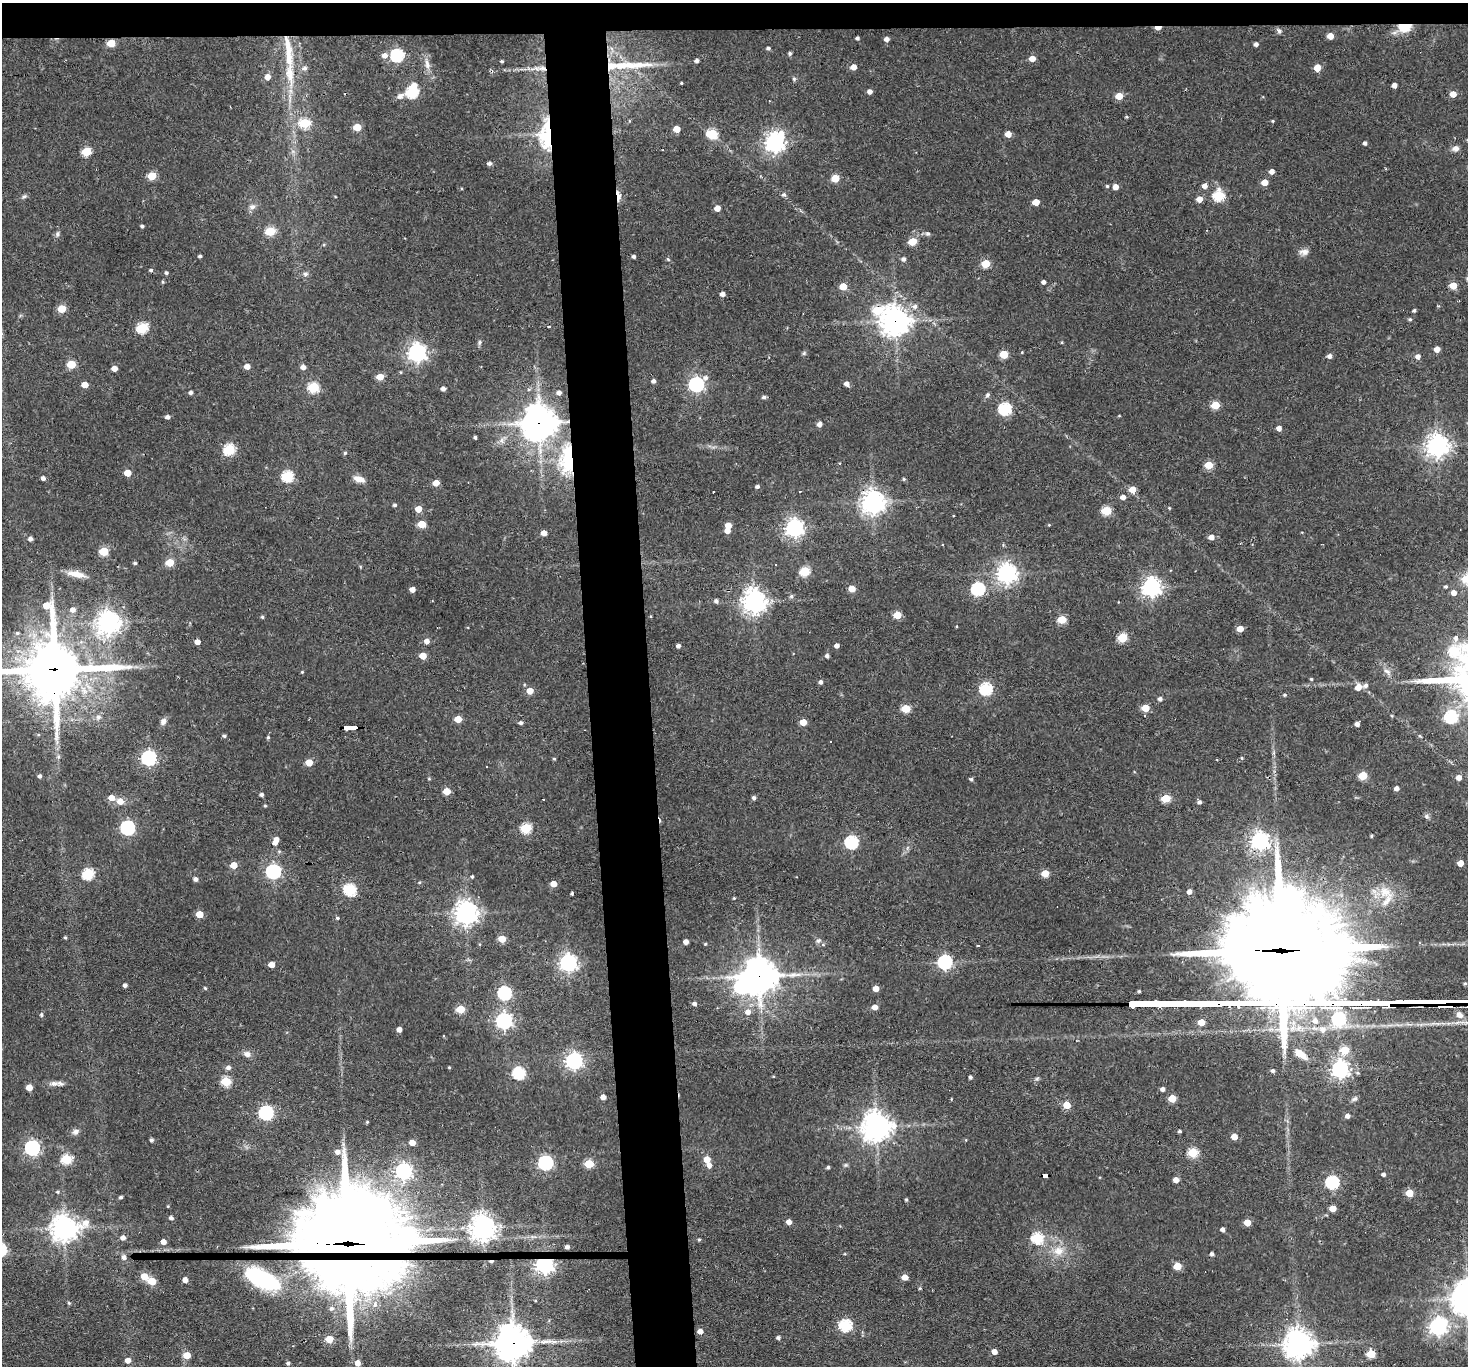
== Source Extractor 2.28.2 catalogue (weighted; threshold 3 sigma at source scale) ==
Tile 2 of 3 x 3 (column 2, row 1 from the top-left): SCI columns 1466-2931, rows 2886-4249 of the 4396 x 4374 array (HDU 1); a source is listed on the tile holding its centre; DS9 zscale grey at full resolution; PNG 1470 x 1368 px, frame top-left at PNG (2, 3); no overlay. Shown black and unused: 6% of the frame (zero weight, under 2 of 3 exposures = <1% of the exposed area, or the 3 px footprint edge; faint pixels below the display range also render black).
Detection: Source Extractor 2.28.2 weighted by HDU 2 'WHT'; one run over the whole footprint, this tile lists its part. Background 0.0647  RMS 0.0057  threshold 0.0257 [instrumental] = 3 sigma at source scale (4.5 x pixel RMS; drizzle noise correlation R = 1.50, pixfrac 1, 0.05/0.05 arcsec/px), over >= 5 px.
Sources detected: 374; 6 cosmic-ray / hot-pixel residue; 1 long thin detection or spike segment (spike, bleed or trail) — not listed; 6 inside a brighter listed object's ellipse — not listed separately; the other 361 listed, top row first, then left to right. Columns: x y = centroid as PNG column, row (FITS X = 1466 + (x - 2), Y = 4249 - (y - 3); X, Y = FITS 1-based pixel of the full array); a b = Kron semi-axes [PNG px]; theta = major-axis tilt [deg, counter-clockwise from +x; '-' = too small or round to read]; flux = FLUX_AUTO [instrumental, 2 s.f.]
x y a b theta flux
1405 26 6 4 9 51
1158 28 6 3 1 5.4
1279 31 7 6 - 1.3
1330 36 5 4 - 7.6
857 38 4 3 - 1.3
887 39 5 4 - 2.6
111 43 5 5 - 16
1256 44 4 4 - 2
768 48 5 4 - 1.2
288 51 61 10 -82 26
790 53 4 4 - 1.1
385 55 6 5 - 3.5
397 55 6 6 - 75
1032 59 5 4 - 5.9
502 61 3 3 - 0.82
697 61 5 4 - 1.6
427 64 16 7 -77 4.2
853 67 5 4 - 5.5
304 68 7 6 - 2.2
542 68 12 6 3 3.5
1317 68 5 5 - 7.6
267 77 6 6 - 4.2
794 79 5 5 - 0.92
681 83 3 2 - 0.54
414 85 6 6 - 4.5
1394 85 4 4 - 3.8
870 91 4 4 - 2.6
412 92 6 5 - 61
1453 94 5 4 - 6.7
400 96 11 6 31 2.7
1119 96 5 5 - 10
1126 117 4 3 - 0.74
1273 121 4 3 - 0.59
305 123 6 5 - 35
357 127 5 5 - 14
677 129 5 5 - 8.5
712 134 6 5 - 35
1008 134 5 4 - 5.8
546 135 36 15 90 36
775 142 8 7 - 320
1365 143 4 4 - 1.5
1455 148 8 7 - 2.7
86 152 5 5 - 25
489 163 5 4 - 1.8
1272 172 5 4 - 3.2
152 176 5 5 - 18
835 178 5 5 - 16
1265 182 5 5 - 6.7
1107 186 4 4 - 0.68
1205 186 5 5 - 3.4
1115 187 5 5 - 4.3
784 194 6 6 - 1.3
24 196 8 5 37 1.1
618 196 14 5 -83 3.9
1219 196 6 6 - 49
1199 199 5 4 - 5.7
1036 202 5 4 - 8
252 207 9 7 21 2.5
717 208 4 4 - 5.8
142 226 4 3 - 1.2
270 231 5 5 - 30
57 234 7 6 - 1.4
928 234 7 5 0 1.3
912 242 5 5 - 15
1304 252 13 8 2 3.1
200 256 3 3 - 1.1
634 257 4 4 - 1.4
668 259 6 3 -20 0.63
903 259 6 5 - 1.5
986 264 5 5 - 19
151 270 5 4 - 1
166 273 4 4 - 1
305 274 6 6 - 1.8
1043 282 4 4 - 1.8
843 286 5 5 - 13
1453 286 5 5 - 11
722 294 4 4 - 2.8
915 306 8 6 24 2.3
62 309 5 5 - 17
877 310 7 6 - 30
1414 310 3 3 - 1.2
1410 319 5 4 - 0.93
895 321 10 10 - 590
549 326 3 3 - 1.8
142 328 6 5 - 48
479 342 7 5 52 1.1
1062 342 4 3 - 0.55
1437 349 4 4 - 5.2
417 352 7 7 - 270
804 353 6 4 46 0.87
1004 354 5 5 - 20
1329 356 5 5 - 2.4
1418 356 5 5 - 2.6
71 364 5 5 - 23
247 366 5 4 - 4.5
303 367 5 5 - 2.8
114 368 5 4 - 4.8
380 377 5 4 - 9.5
653 381 4 4 - 1.9
696 384 7 6 - 140
847 384 5 5 - 2.7
85 385 5 4 - 6.7
314 387 6 5 - 41
443 389 4 4 - 2.4
191 392 4 4 - 1.7
559 393 5 4 - 2.3
987 395 6 5 - 1.3
764 397 5 4 - 1.5
1215 405 5 5 - 19
1005 409 6 6 - 73
1119 416 4 3 - 0.45
167 417 5 4 - 1.9
539 423 13 12 - 1000
819 424 5 4 - 3.1
1279 428 4 4 - 3.6
475 437 3 3 - 1.1
1437 445 7 7 - 470
229 449 6 5 - 47
345 453 4 4 - 0.92
569 460 17 10 -89 76
1209 465 5 5 - 17
127 473 5 4 - 9.6
287 476 6 5 - 49
43 478 4 4 - 2.1
359 479 15 7 -17 4.3
904 479 5 4 - 0.86
436 483 5 4 - 7
757 486 4 4 - 1.4
1132 489 5 5 - 8.6
713 492 2 2 - 0.67
1123 497 5 4 - 3.2
873 502 8 8 - 440
395 505 4 4 - 1.1
1169 508 4 4 - 0.53
418 509 5 5 - 7.5
1106 511 5 5 - 27
422 524 5 5 - 13
728 525 5 4 - 7
1049 525 4 3 - 0.43
794 528 7 6 - 260
727 531 5 5 - 4.5
544 533 4 4 - 4.3
1211 537 5 4 - 3.7
30 539 5 4 - 2.2
943 545 3 2 - 0.56
104 551 5 5 - 22
170 562 5 5 - 15
135 563 4 3 - 0.98
805 571 5 5 - 39
1007 573 7 7 - 340
76 574 25 7 -10 6.9
1446 586 4 4 - 0.8
1151 587 7 7 - 280
412 589 4 4 - 4
852 589 5 5 - 6.5
978 589 6 6 - 84
1454 593 5 5 - 3.7
791 596 6 5 - 1.3
716 601 6 5 - 1.5
754 601 8 8 - 470
73 610 6 5 - 2.9
897 615 5 5 - 14
262 617 4 4 - 0.78
1062 620 5 5 - 21
109 622 8 7 - 490
1240 629 5 4 - 7.9
17 633 5 4 - 0.89
1122 638 5 5 - 29
1456 638 7 6 - 2.3
427 641 5 5 - 3.3
197 642 4 4 - 3.6
678 646 4 4 - 1.9
837 646 4 4 - 2.3
423 656 5 4 - 8.8
827 656 4 4 - 1.8
54 669 24 22 -81 2800
1387 671 11 6 -28 2.5
302 672 4 4 - 0.56
1311 679 4 4 - 0.65
821 682 5 4 - 1.6
1366 685 6 5 - 1.9
1358 687 6 6 - 5.4
986 689 6 6 - 68
530 691 5 5 - 7.5
1284 695 5 4 - 0.91
1160 699 4 4 - 1.9
1145 708 5 5 - 14
906 709 5 5 - 21
98 717 8 7 - 2.2
1451 717 6 6 - 67
458 719 5 5 - 10
163 721 9 7 70 2.3
803 722 5 4 - 9.7
521 723 4 4 - 1.4
1357 724 4 4 - 2.5
349 727 12 3 1 72
224 736 5 4 - 0.91
268 737 5 4 - 0.86
830 741 2 2 - 0.53
58 757 6 5 - 1.1
149 758 6 6 - 150
1242 758 4 4 - 0.69
554 759 4 4 - 0.61
309 762 5 5 - 9.7
1363 775 5 5 - 22
39 776 4 4 - 1.5
1459 777 5 5 - 3.8
429 779 4 4 - 0.58
971 779 5 4 - 1.1
1396 788 4 4 - 2.5
447 791 5 5 - 12
261 795 4 4 - 1.5
111 798 5 5 - 6.1
754 798 5 5 - 1.4
1166 798 5 5 - 24
543 799 3 2 - 0.72
120 801 6 6 - 5.2
1199 802 5 4 - 1.7
265 806 4 3 - 0.71
1427 816 7 6 - 1.4
127 828 6 6 - 100
526 828 6 5 - 38
1372 836 4 3 - 0.82
276 839 5 4 - 2.9
1260 841 7 7 - 270
851 842 6 6 - 82
1460 863 5 5 - 6.4
234 865 5 4 - 8.8
273 871 6 6 - 130
1045 873 5 5 - 14
88 874 6 5 - 50
472 876 4 3 - 0.8
196 879 5 4 - 1.9
553 884 5 4 - 6.5
350 890 6 6 - 61
1189 892 4 4 - 2.9
1385 892 21 15 -41 12
572 893 3 3 - 0.93
734 898 3 3 - 0.53
466 913 8 8 - 500
199 914 5 5 - 11
337 918 5 4 - 0.79
65 937 4 3 - 0.77
502 939 5 5 - 12
818 941 6 6 - 1.6
686 942 4 4 - 3.4
480 944 5 3 - 0.51
823 945 4 4 - 0.84
978 945 2 2 - 0.93
1282 951 159 29 11 16000
945 962 6 6 - 110
568 963 7 6 - 240
272 964 5 4 - 5.5
759 976 11 11 - 1100
125 985 4 4 - 1.8
741 987 10 8 -44 95
205 988 4 4 - 0.75
876 988 5 4 - 5.6
1139 991 3 3 - 0.82
504 993 6 6 - 96
694 1004 5 4 - 1.7
875 1007 5 5 - 3.8
1445 1007 20 2 0 5.7
460 1009 5 5 - 17
748 1012 7 6 - 3.5
41 1015 5 4 - 1.1
1459 1015 9 7 -43 4.3
1339 1019 7 6 - 67
504 1021 6 6 - 180
1315 1021 8 7 - 3.8
1201 1022 5 4 - 9.6
399 1029 4 4 - 3
1323 1030 9 8 - 3.7
1345 1050 5 5 - 20
247 1054 10 8 -27 2.6
1300 1054 14 7 -34 9.5
574 1061 7 6 - 210
449 1067 3 3 - 0.6
228 1068 6 5 - 2
1340 1069 7 7 - 240
1273 1071 5 4 - 1.5
519 1073 6 6 - 70
970 1077 4 3 - 1.2
226 1081 5 5 - 30
54 1083 14 8 -2 3.3
29 1087 5 4 - 6.8
1163 1089 4 4 - 2.2
603 1097 4 4 - 4.1
1172 1098 5 5 - 15
1354 1099 10 5 29 1.6
1067 1105 5 5 - 12
266 1113 6 6 - 120
1347 1116 5 5 - 2.6
367 1122 4 4 - 0.63
876 1126 9 9 - 770
1179 1131 3 3 - 1
76 1132 9 7 20 2.3
1234 1137 5 4 - 7.8
151 1140 4 3 - 1.6
412 1142 5 4 - 5.8
32 1148 6 6 - 150
337 1152 5 5 - 3.2
1193 1153 5 5 - 34
66 1159 6 5 - 36
707 1159 5 5 - 7.5
545 1163 6 6 - 130
589 1164 5 5 - 23
709 1165 6 5 - 3.5
846 1165 6 5 - 0.95
828 1167 4 3 - 1.1
403 1171 6 6 - 190
1383 1174 4 4 - 1.6
1045 1175 6 3 -4 40
1176 1180 5 4 - 4.5
1332 1182 6 6 - 86
58 1192 5 4 - 0.85
1409 1193 5 5 - 14
121 1197 4 4 - 1
906 1200 4 3 - 0.83
1333 1208 5 4 - 8
171 1218 5 4 - 1.7
362 1218 48 32 -23 960
789 1222 4 4 - 4
1247 1222 5 5 - 10
483 1227 9 8 - 510
64 1228 10 8 6 590
1222 1229 4 4 - 2.1
123 1238 5 5 - 2.3
1037 1238 6 5 - 55
699 1240 4 3 - 0.76
163 1242 5 4 - 4.3
347 1243 42 14 -1 7500
567 1247 4 4 - 2
1058 1251 16 13 14 9.1
1212 1254 4 4 - 1.6
124 1257 5 5 - 2.6
544 1264 6 6 - 280
1177 1266 5 5 - 16
351 1275 88 64 -2 470
144 1276 5 5 - 13
905 1277 5 4 - 6.9
262 1279 40 18 -27 60
185 1280 4 4 - 4.1
152 1281 5 5 - 17
920 1288 4 4 - 0.68
1467 1297 11 9 63 920
535 1300 4 3 - 0.54
69 1303 4 4 - 0.81
845 1325 6 6 - 68
1438 1326 8 7 - 220
700 1331 5 4 - 3.9
778 1338 4 4 - 1.6
329 1339 5 5 - 13
513 1343 12 12 - 1000
1299 1344 10 9 - 690
994 1352 4 4 - 4.6
1371 1354 5 5 - 23
187 1355 5 4 - 11
128 1360 5 4 - 3.9
288 1363 4 4 - 1.3
357 1363 4 4 - 5.5
Overlapping masked pixels (flux is a lower limit): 20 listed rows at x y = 1405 26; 1158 28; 111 43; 288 51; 542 68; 546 135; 618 196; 895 321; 539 423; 569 460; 54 669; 349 727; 1282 951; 759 976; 1445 1007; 1045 1175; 347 1243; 544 1264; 351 1275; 513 1343
Isophote crosses this tile's border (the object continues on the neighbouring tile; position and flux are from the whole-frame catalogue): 4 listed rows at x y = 54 669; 1282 951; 1467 1297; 513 1343